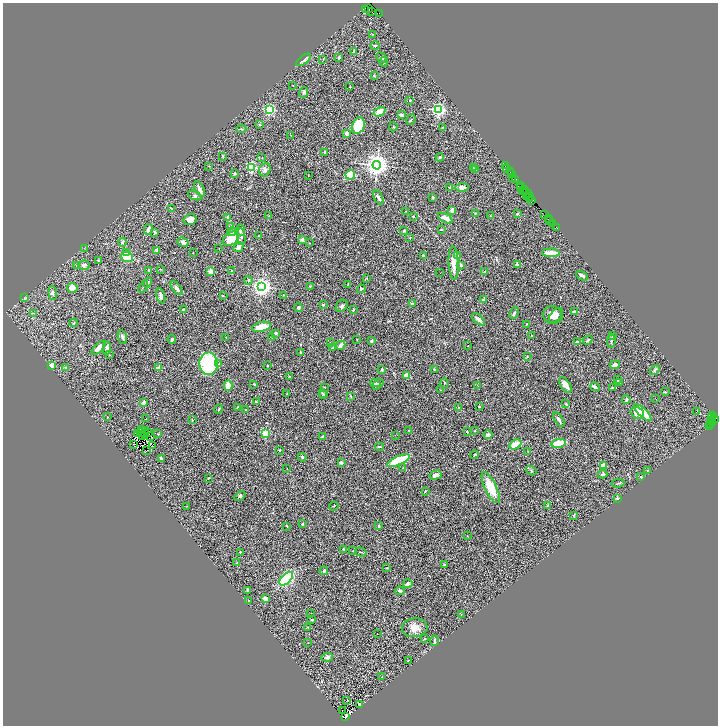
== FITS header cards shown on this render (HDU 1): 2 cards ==
NAXIS1  =                 1431
NAXIS2  =                 1447

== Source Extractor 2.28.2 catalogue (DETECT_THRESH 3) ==
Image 1431 x 1447 px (HDU 1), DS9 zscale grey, zoomed out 1/2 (1 PNG px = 2 x 2 image px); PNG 720 x 728 px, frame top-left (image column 2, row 1446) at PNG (3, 3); each listed source drawn as its Kron ellipse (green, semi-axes under 4 px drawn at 4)
Background 1.16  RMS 0.068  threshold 0.205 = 3 sigma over >= 5 px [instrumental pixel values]
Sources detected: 366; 61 cannot appear on this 1/2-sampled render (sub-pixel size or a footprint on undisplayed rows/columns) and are neither listed nor drawn; the other 305 listed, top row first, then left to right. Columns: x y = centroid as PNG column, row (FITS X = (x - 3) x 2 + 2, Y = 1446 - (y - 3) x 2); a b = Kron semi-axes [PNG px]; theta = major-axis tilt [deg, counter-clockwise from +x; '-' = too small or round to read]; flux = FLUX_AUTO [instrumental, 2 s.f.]
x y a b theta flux
365 9 4 2 - 190
369 9 4 2 - 280
372 11 3 3 - 270
379 13 2 1 - 65
373 34 3 2 - 4.8
375 46 5 2 - 11
353 51 4 2 - 9.2
339 58 3 2 - 20
381 58 6 3 -46 17
323 59 4 2 - 6.8
304 60 8 3 38 36
384 62 5 2 - 12
374 76 3 2 - 5.3
293 86 2 2 - 3.8
350 87 2 2 - 7.7
303 92 5 4 - 24
410 100 2 2 - 9.5
439 109 3 3 - 2900
269 110 3 3 - 2000
379 112 6 4 30 190
401 115 4 3 - 29
411 120 5 2 - 12
259 124 3 2 - 8.3
358 126 8 6 68 370
393 127 4 2 - 10
443 127 2 2 - 10
241 129 5 2 - 9.4
347 133 4 3 - 56
291 136 3 2 - 7.3
325 152 2 2 - 39
222 156 4 3 - 9
440 157 4 3 - 14
262 158 2 2 - 4.6
377 165 4 4 - 10000
209 166 3 2 - 7.8
505 166 2 1 - 88
252 167 3 3 - 1300
474 168 4 3 - 9.3
476 169 3 2 - 7.1
506 169 3 1 - 190
265 170 7 5 68 40
510 172 2 1 - 82
235 173 3 2 - 13
511 174 3 1 - 150
350 175 5 4 - 280
308 176 2 2 - 4.8
513 179 2 1 - 130
515 179 2 2 - 140
520 185 3 1 - 71
462 187 7 4 6 52
450 188 4 2 - 29
521 188 4 2 - 620
199 189 8 3 -63 56
525 189 3 1 - 180
522 191 3 2 - 120
526 191 2 1 - 130
528 193 5 1 - 340
195 195 7 3 -23 22
528 196 2 2 - 160
378 197 7 3 -62 36
433 197 3 3 - 12
527 197 2 1 - 230
529 198 3 2 - 170
532 200 4 3 - 500
171 208 3 2 - 7
452 210 4 2 - 74
406 211 3 2 - 6.6
475 213 3 2 - 8.1
517 214 2 2 - 16
545 214 2 1 - 160
269 216 4 3 - 11
413 216 2 2 - 9.6
490 216 4 2 - 7.5
227 217 2 2 - 31
445 218 8 4 -29 100
549 219 2 1 - 55
190 220 6 5 - 72
550 220 3 2 - 50
553 223 3 1 - 110
231 227 3 3 - 40
556 227 2 1 - 43
148 229 5 3 - 69
241 230 6 4 -82 44
441 230 4 2 - 9.4
404 231 3 2 - 17
154 232 4 3 - 23
232 232 5 4 - 29
259 236 3 2 - 11
241 237 8 3 -84 28
410 238 3 1 - 5.2
231 239 9 6 34 350
302 240 3 2 - 36
122 242 4 3 - 30
183 242 6 4 -28 33
310 243 2 1 - 3.5
238 247 5 4 - 53
85 248 3 2 - 6.3
219 249 2 1 - 3.9
157 250 4 4 - 39
126 252 4 3 - 27
193 252 2 2 - 4.1
551 253 9 3 -1 280
423 256 3 2 - 32
457 256 4 3 - 14
127 257 6 5 - 300
98 261 3 2 - 9.2
454 263 17 5 -87 150
517 264 3 2 - 22
77 265 3 2 - 5.2
84 265 6 5 - 43
461 265 3 3 - 24
161 269 3 2 - 5.6
231 270 3 2 - 7.5
149 271 3 2 - 7.2
211 271 2 2 - 320
485 272 3 3 - 25
440 273 2 1 - 11
582 276 6 3 -29 26
367 278 2 2 - 5.5
248 280 4 3 - 16
148 282 5 4 - 20
348 284 3 2 - 5.7
310 286 3 2 - 8.6
143 287 6 3 56 15
261 287 4 4 - 7200
72 288 5 5 - 130
177 288 8 3 -53 64
361 289 4 3 - 20
53 293 6 4 -86 25
283 295 3 2 - 5.9
161 296 7 3 -74 41
223 296 3 2 - 6.4
25 298 4 3 - 13
483 299 4 3 - 20
412 304 4 2 - 29
323 305 2 2 - 31
342 306 7 5 49 26
298 308 4 3 - 14
183 310 2 2 - 29
353 310 3 2 - 17
574 312 3 2 - 64
33 313 3 2 - 8.2
514 313 6 3 65 20
553 315 10 9 - 98
556 315 9 5 52 52
478 319 7 3 -43 58
74 323 4 3 - 9.4
526 324 2 2 - 10
261 327 9 5 13 190
276 333 2 2 - 28
531 335 2 2 - 5.5
613 336 3 3 - 24
122 337 7 3 -69 28
226 337 2 2 - 5.4
272 338 2 2 - 4.1
172 339 5 3 - 27
357 340 3 2 - 4.7
588 340 5 3 - 11
371 341 2 2 - 24
611 341 6 3 83 18
577 342 4 3 - 25
330 343 2 2 - 4.1
341 345 5 3 - 36
468 346 2 1 - 4.2
333 347 3 2 - 9.1
99 348 9 4 46 97
107 348 7 4 88 37
300 352 3 2 - 10
110 355 3 2 - 4.7
527 357 3 3 - 9.5
209 364 11 9 -90 1100
219 364 3 3 - 20
52 365 2 2 - 250
615 365 5 3 - 61
267 366 2 2 - 7.5
66 368 2 2 - 37
159 368 2 2 - 150
382 369 3 3 - 15
434 369 3 2 - 6.8
655 370 6 4 50 21
406 376 4 4 - 120
290 377 3 3 - 8.5
618 380 3 2 - 6.3
619 382 4 2 - 6.7
377 383 7 3 4 20
444 383 5 1 - 7.7
254 384 4 2 - 10
376 385 4 3 - 17
477 385 2 1 - 3.1
565 385 9 4 -54 72
228 386 5 3 - 110
324 387 4 2 - 7.1
595 387 5 2 - 28
612 388 4 2 - 9.4
441 390 3 3 - 9.1
665 392 3 2 - 10
323 393 4 3 - 13
287 394 2 2 - 7.9
323 395 4 3 - 10
351 396 4 3 - 11
656 399 2 1 - 6.5
626 400 4 3 - 16
256 402 2 2 - 24
144 403 4 3 - 59
566 403 3 3 - 9.5
479 406 2 2 - 14
237 407 3 2 - 6.5
459 408 3 2 - 11
219 409 5 3 - 13
246 410 2 2 - 25
697 411 2 1 - 11
637 413 7 5 -22 85
643 413 11 4 -44 340
712 415 3 2 - 67
107 417 2 2 - 4
712 417 2 1 - 94
146 419 4 2 - 7.1
559 419 8 3 -55 27
714 419 4 3 - 200
192 420 2 2 - 25
711 420 2 2 - 190
713 422 3 2 - 310
711 424 2 1 - 97
710 425 2 1 - 89
142 429 2 1 - 2.3
145 430 2 1 - 5.3
408 430 2 2 - 6.4
475 431 2 2 - 13
467 432 2 2 - 15
141 433 2 2 - 0.78
149 433 3 1 - 4.2
265 433 3 3 - 660
137 434 2 1 - 3.8
145 434 2 1 - 3.3
158 434 3 2 - 6.2
143 435 2 1 - 2.3
395 435 2 1 - 3.2
488 435 4 3 - 53
323 436 4 3 - 12
151 437 2 1 - 2.7
559 443 7 3 10 450
134 444 2 1 - 3
515 444 6 4 29 220
152 445 2 1 - 7.3
379 447 4 2 - 22
280 450 3 2 - 7.8
146 451 2 1 - 13
528 452 3 2 - 6.7
475 455 4 2 - 7.7
302 457 4 3 - 18
161 458 3 3 - 19
399 461 12 4 23 530
341 462 3 3 - 24
603 465 2 2 - 230
287 468 2 2 - 4
402 468 3 2 - 5.8
647 470 3 2 - 7.1
531 471 6 3 -35 16
603 474 5 3 - 18
436 475 6 3 16 54
641 477 2 2 - 10
208 478 4 2 - 7.1
618 483 7 3 5 16
491 488 17 6 -65 330
425 491 4 2 - 9.3
240 496 6 3 38 21
617 499 4 3 - 12
548 505 4 3 - 12
187 506 2 1 - 3.2
334 506 5 2 - 6.5
574 515 3 2 - 13
302 524 3 3 - 13
287 526 3 2 - 5.6
379 526 3 3 - 10
467 536 3 2 - 4.5
344 549 3 3 - 12
353 551 3 2 - 5
240 552 2 2 - 9
361 552 6 2 -16 8.7
237 563 3 3 - 14
444 565 3 3 - 13
386 568 4 2 - 6.9
324 571 4 3 - 18
286 579 8 4 44 1200
408 584 5 3 - 45
248 590 3 2 - 22
400 591 5 3 - 23
266 598 4 3 - 78
248 600 3 2 - 9.8
311 613 3 2 - 3.8
461 614 3 2 - 5.1
312 620 2 2 - 17
308 627 3 2 - 6.1
415 628 13 9 2 140
377 634 2 1 - 10
424 639 3 2 - 8.4
434 641 5 2 - 30
308 643 3 2 - 4.6
327 657 6 4 8 39
408 660 3 2 - 4.1
382 677 2 2 - 6.6
346 701 2 1 - 73
359 704 2 2 - 4.5
342 710 2 1 - 15
346 717 2 2 - 160
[61 sub-pixel or undisplayed-footprint detections neither listed nor drawn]